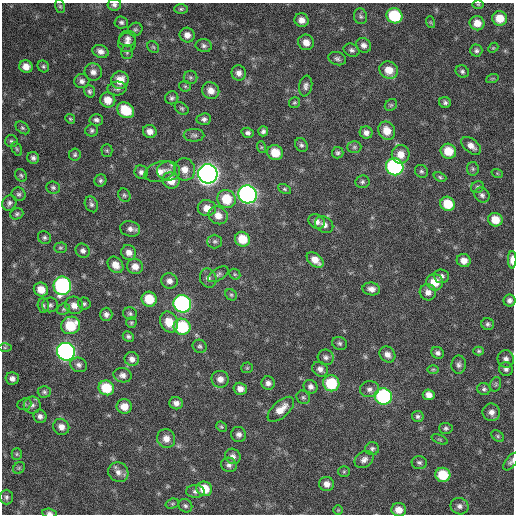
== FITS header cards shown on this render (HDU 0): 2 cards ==
NAXIS1  =                  512 / Axis length
NAXIS2  =                  512 / Axis length

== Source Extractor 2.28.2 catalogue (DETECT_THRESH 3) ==
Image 512 x 512 px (HDU 0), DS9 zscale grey, 1 PNG px = 1 image px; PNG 516 x 516 px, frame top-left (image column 1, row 512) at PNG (2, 3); each listed source drawn as its Kron ellipse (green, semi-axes under 4 px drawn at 4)
Background 344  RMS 19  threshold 58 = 3 sigma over >= 5 px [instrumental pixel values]
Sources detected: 208; all 208 listed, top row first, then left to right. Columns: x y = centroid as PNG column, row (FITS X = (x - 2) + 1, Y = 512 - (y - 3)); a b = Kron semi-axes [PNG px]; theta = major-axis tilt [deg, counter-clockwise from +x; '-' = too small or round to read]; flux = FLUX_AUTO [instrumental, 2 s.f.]
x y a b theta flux
478 4 6 4 -1 1600
114 5 6 6 - 3700
60 6 7 5 -73 2100
181 9 7 5 0 2400
361 16 8 6 -75 3300
394 16 8 7 - 70000
500 18 7 7 - 22000
302 20 7 6 - 9100
121 22 7 6 - 3200
430 22 6 3 -71 1300
477 23 7 7 - 14000
135 29 7 6 - 2700
187 35 7 7 - 8200
128 38 9 7 18 5400
306 42 8 7 - 11000
127 43 9 9 - 6300
364 45 8 7 - 5600
204 46 8 6 -11 3800
153 47 6 5 - 2000
493 48 6 4 43 1600
352 50 8 6 -23 3700
100 51 8 6 -21 6800
476 51 6 6 - 3300
127 52 7 5 -89 2300
337 59 9 6 -19 3700
43 66 6 5 - 2400
26 67 7 6 - 11000
389 70 9 8 - 18000
93 72 9 8 - 6800
462 72 7 6 - 3100
239 73 8 7 - 6300
190 77 7 6 - 3000
492 79 6 4 19 1700
120 80 9 8 - 20000
82 81 7 7 - 4800
185 86 6 5 - 2200
306 86 10 6 81 4700
117 89 9 7 4 4500
90 91 6 5 - 3000
211 91 9 8 - 11000
172 98 6 6 - 3200
108 100 8 7 - 15000
445 102 6 5 - 3100
294 103 5 5 - 1900
391 105 7 5 43 2300
182 108 8 5 -39 2600
126 110 9 7 -34 38000
70 119 5 4 - 1600
204 119 7 6 - 4000
96 120 7 5 -2 3600
22 128 8 5 -40 2500
92 130 6 6 - 2800
150 131 7 6 - 8200
263 131 5 5 - 3400
387 131 9 8 - 16000
248 133 6 5 - 3900
366 133 6 6 - 5900
194 135 10 6 0 3900
11 141 6 6 - 2800
301 145 7 6 - 3200
471 146 11 6 -39 8700
261 147 6 4 -72 1700
354 147 7 6 - 2700
17 149 7 4 -61 2200
107 151 6 5 - 1800
448 151 8 7 - 24000
275 153 8 7 - 24000
338 153 6 5 - 2600
401 154 9 9 - 15000
75 155 6 5 - 2500
33 158 6 5 - 3900
395 167 9 8 - 240000
185 169 11 10 - 12000
473 169 7 6 - 2800
168 171 11 9 -1 9100
421 171 7 6 - 2700
141 172 7 6 - 4400
160 172 16 9 18 13000
497 173 6 3 -19 1300
208 174 10 9 - 900000
21 175 7 5 -55 2300
440 177 7 4 -22 2100
100 180 6 5 - 2900
171 181 9 8 - 18000
362 182 7 6 - 2900
53 187 7 6 - 3000
477 187 6 5 - 2600
284 189 7 4 -27 2100
19 194 7 6 - 3200
247 194 9 9 - 510000
124 195 7 6 - 2500
482 195 8 7 - 4300
226 199 9 9 - 36000
9 203 8 6 56 4000
91 204 8 6 -63 3600
448 204 7 7 - 32000
207 208 9 8 - 12000
17 214 7 5 20 2600
218 215 10 8 -32 13000
495 220 7 6 - 20000
317 221 8 7 - 7000
324 225 10 7 -34 6700
130 229 10 7 -14 6000
44 238 7 6 - 3100
242 239 7 7 - 28000
215 241 7 7 - 2900
60 248 6 5 - 2100
83 251 7 6 - 4700
129 253 8 7 - 8300
315 260 10 6 -39 12000
512 260 8 4 89 9900
464 261 7 6 - 10000
116 265 9 7 -51 12000
135 266 8 7 - 10000
218 274 11 6 32 3700
235 274 6 5 - 1800
441 276 8 7 - 4300
208 278 10 8 -68 6400
169 281 8 7 - 6700
435 282 8 8 - 22000
62 286 9 8 - 240000
371 289 9 6 -7 6800
41 290 7 6 - 15000
428 292 8 8 - 7300
231 295 6 5 - 2300
149 299 8 7 - 31000
509 300 6 6 - 4600
84 304 6 6 - 2500
182 304 9 8 - 320000
43 305 7 5 -88 2900
50 305 8 7 - 3700
74 305 9 8 - 9900
63 309 7 5 23 2600
106 314 6 6 - 4800
130 314 7 6 - 2900
131 322 6 5 - 2000
169 322 11 8 -64 20000
488 324 6 6 - 3000
71 325 9 8 - 43000
182 327 8 8 - 74000
128 337 6 5 - 2800
339 343 7 6 - 3100
200 346 7 6 - 3000
5 347 6 4 0 1900
479 351 5 4 - 2100
66 352 9 8 - 430000
438 353 6 5 - 4100
387 354 9 7 -46 7300
326 357 8 7 - 4500
132 359 7 7 - 6300
506 359 9 8 - 6200
79 365 8 7 - 4800
459 365 9 7 89 4500
247 368 5 5 - 1800
320 369 8 7 - 6000
433 369 6 4 1 1800
506 369 7 6 - 4200
123 375 9 7 -10 6100
12 379 6 6 - 5900
220 379 8 8 - 8200
268 383 7 6 - 5600
331 383 8 8 - 54000
496 384 7 5 73 2200
310 387 7 6 - 5000
106 388 8 7 - 42000
240 389 6 6 - 7800
369 389 9 8 - 6000
484 389 6 6 - 3200
44 392 6 6 - 2800
429 395 6 5 - 7900
383 396 8 8 - 160000
303 397 7 6 - 2700
176 403 7 6 - 6100
24 404 7 5 20 2300
32 405 8 8 - 4900
124 407 8 7 - 15000
281 409 16 8 42 15000
491 412 9 8 - 6900
40 416 7 6 - 4800
418 416 6 5 - 3000
61 427 8 7 - 8500
221 427 6 4 -43 1800
446 428 7 5 -4 2900
239 434 8 7 - 5300
498 436 7 5 -38 2300
166 439 9 9 - 11000
440 439 8 3 -21 1600
372 449 7 6 - 3200
17 454 5 5 - 1700
233 456 8 7 - 5600
364 460 10 7 34 6100
511 461 10 5 51 3600
419 463 7 6 - 3100
229 465 8 7 - 4500
19 468 6 5 - 2200
118 472 10 9 - 8100
344 472 6 5 - 2000
443 475 7 7 - 40000
327 484 7 7 - 8600
204 489 8 7 - 26000
195 491 9 6 0 4500
6 497 7 6 - 3200
172 504 7 5 18 1900
185 506 7 6 - 3100
459 506 9 8 - 5900
338 510 5 5 - 1400
399 510 7 6 - 12000
49 513 7 4 -5 3600
At the frame edge (FLAGS 8, measured only in part): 5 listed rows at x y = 114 5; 512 260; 506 359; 511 461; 49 513